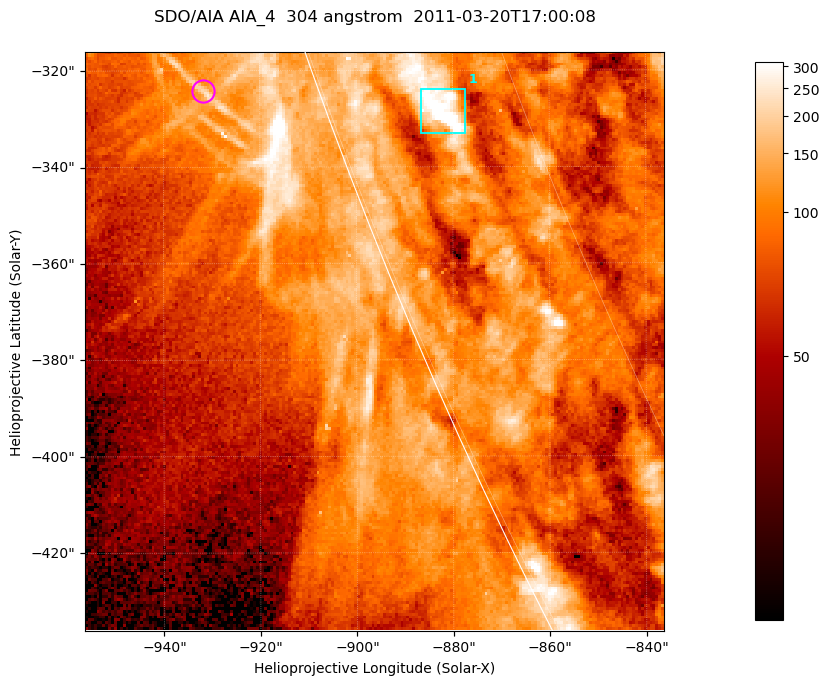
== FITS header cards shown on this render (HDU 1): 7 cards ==
TELESCOP= 'SDO/AIA '           / For AIA: SDO/AIA
INSTRUME= 'AIA_4   '           / For AIA: AIA_ATA1, AIA_ATA2, AIA_ATA3 or AIA_AT
WAVELNTH=                  304 / [angstrom] Wavelength
WAVEUNIT= 'angstrom'           / Wavelength unit: angstrom
DATE-OBS= '2011-03-20T17:00:08.131' / [ISO] Date when observation started; ISO 8
CTYPE1  = 'HPLN-TAN'           / CTYPE1; Typically HPLN
CTYPE2  = 'HPLT-TAN'           / CTYPE2; Typically HPLT

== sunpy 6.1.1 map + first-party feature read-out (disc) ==
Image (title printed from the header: SDO/AIA AIA_4  304 angstrom  2011-03-20T17:00:08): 200 x 200 px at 0.6 arcsec/px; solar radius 964 arcsec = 1606 px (partial field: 0.2% of the solar disc is inside the frame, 42% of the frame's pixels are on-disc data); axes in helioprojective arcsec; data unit not stated in the header (colour bar unlabelled)
Orientation: roll -0.132 deg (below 1 deg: not rotated)
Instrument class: DISC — disc imager (sunpy class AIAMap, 304 A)
Bright regions (active regions / flare kernels): reference = the on-disc median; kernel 3 px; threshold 5 sigma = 185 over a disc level ~92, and >= 1.15x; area >= 40 px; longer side >= 3 px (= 1.8 arcsec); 1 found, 1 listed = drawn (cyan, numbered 1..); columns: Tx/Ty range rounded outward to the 2 arcsec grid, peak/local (2 s.f.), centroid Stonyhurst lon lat
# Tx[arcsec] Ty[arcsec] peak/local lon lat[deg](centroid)
1 -888..-876 -334..-324 4.6 -79 -21
Off-limb structures (1.02-1.3 R_sun): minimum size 25 px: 4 found; the strongest spans PA ~110 deg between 1.02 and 1.03 R_sun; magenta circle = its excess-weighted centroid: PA ~110 deg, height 1.02 R_sun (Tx ~-932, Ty ~-324 arcsec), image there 1.9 x the reference